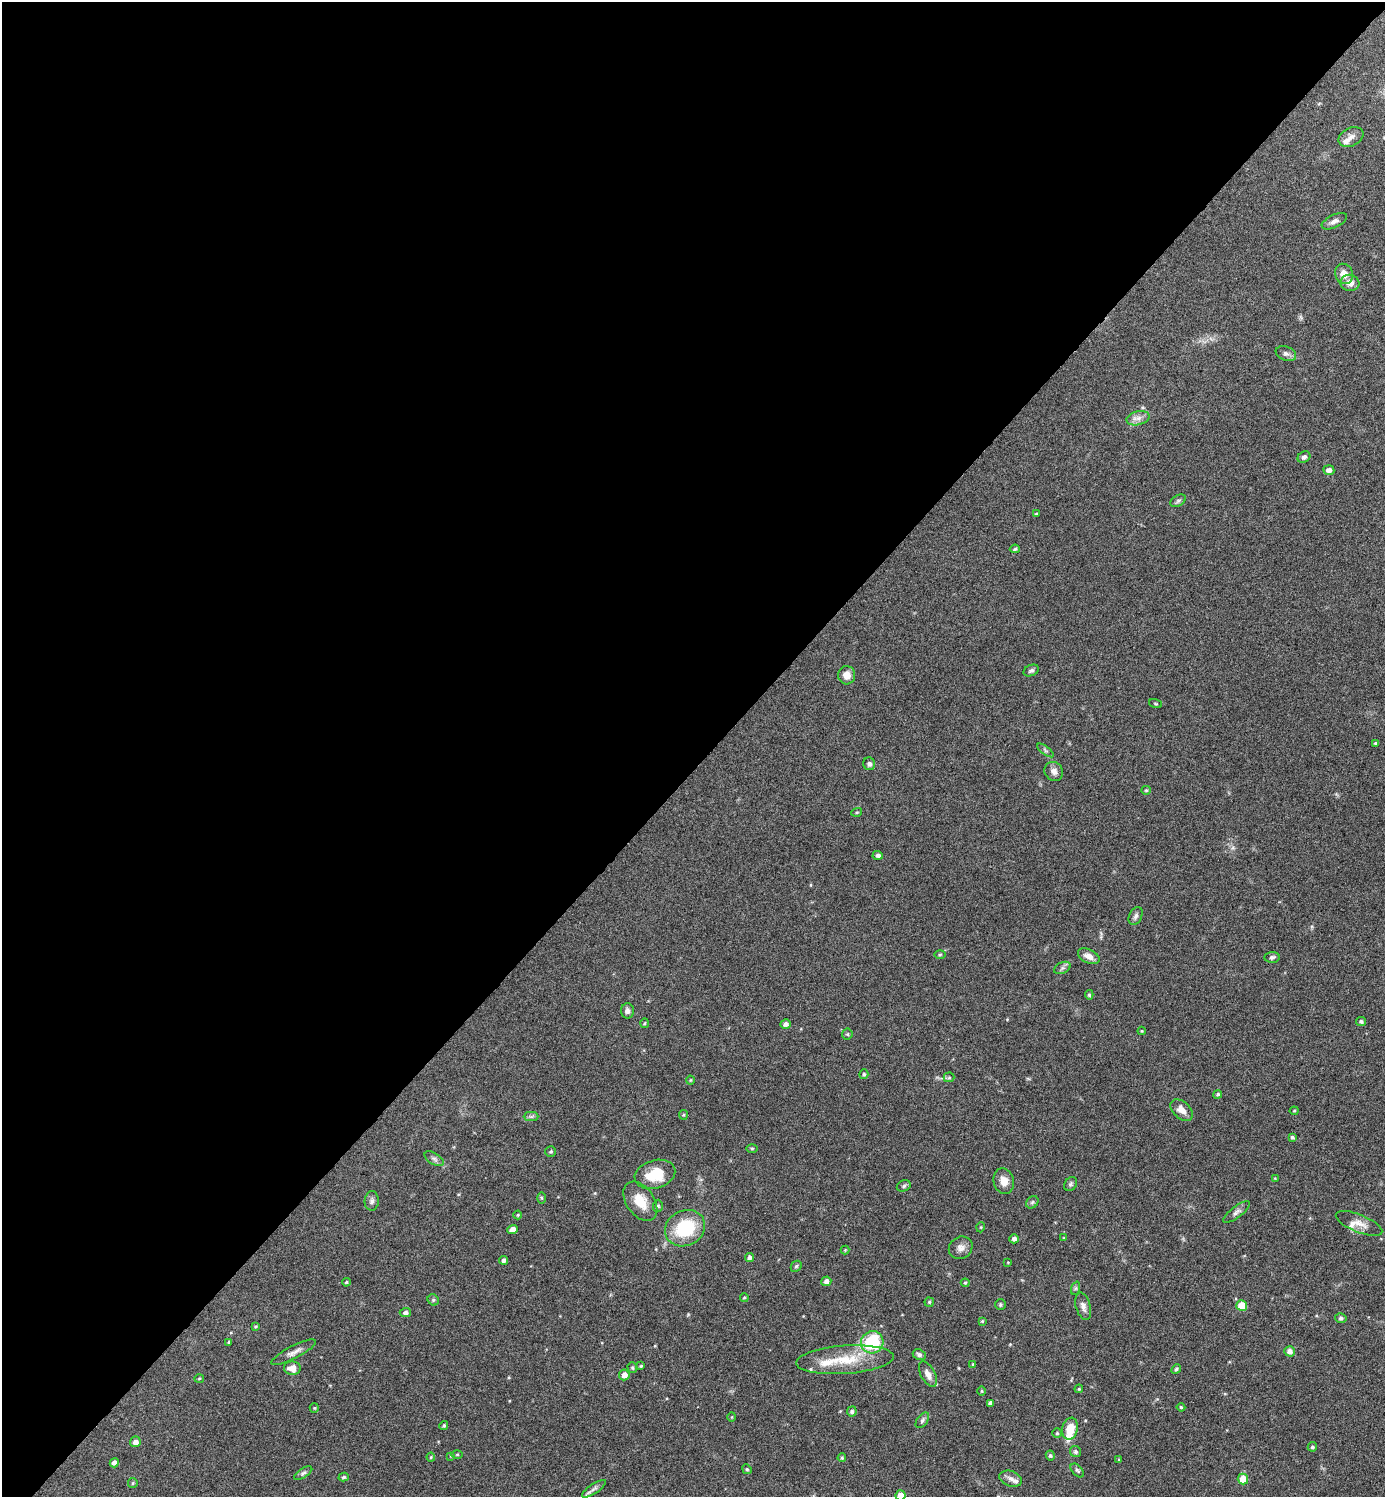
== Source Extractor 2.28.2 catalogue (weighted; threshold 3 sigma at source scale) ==
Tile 2 of 4 x 4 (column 2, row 1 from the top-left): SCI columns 1539-2921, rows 4489-5983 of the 5985 x 5984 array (HDU 1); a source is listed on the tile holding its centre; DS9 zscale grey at full resolution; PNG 1387 x 1499 px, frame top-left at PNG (2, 2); each listed source drawn as its Kron ellipse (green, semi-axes under 4 px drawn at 4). Shown black and unused: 51% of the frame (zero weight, under 4 of 8 exposures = <1% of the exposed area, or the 3 px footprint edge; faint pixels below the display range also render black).
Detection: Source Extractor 2.28.2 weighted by HDU 2 'WHT'; one run over the whole footprint, this tile lists its part. Background 0.121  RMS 0.0053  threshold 0.0215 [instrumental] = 3 sigma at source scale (4.09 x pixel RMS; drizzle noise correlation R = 1.36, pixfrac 0.8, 0.05/0.05 arcsec/px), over >= 5 px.
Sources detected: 134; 7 inside a brighter listed object's ellipse — not listed separately; the other 127 listed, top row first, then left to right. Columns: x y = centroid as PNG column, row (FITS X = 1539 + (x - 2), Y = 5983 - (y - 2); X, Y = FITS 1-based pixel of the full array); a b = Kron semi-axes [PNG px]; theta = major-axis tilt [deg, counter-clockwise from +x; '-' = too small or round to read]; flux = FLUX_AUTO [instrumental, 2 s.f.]
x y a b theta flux
1351 137 13 9 27 2.9
1334 221 13 6 25 2.3
1344 274 10 9 - 4.2
1350 283 9 8 - 3.6
1286 354 10 7 -21 1.7
1138 418 12 7 14 2.7
1304 457 7 5 33 1.5
1329 470 5 5 - 2.3
1178 501 8 5 30 1.1
1036 514 4 3 - 0.46
1015 549 5 4 - 0.73
1031 671 8 5 25 1.3
847 675 9 8 - 3.6
1156 704 6 3 -19 0.47
1375 743 3 2 - 0.55
1045 750 10 3 -36 0.92
869 764 6 6 - 1.2
1054 771 10 9 - 2.4
1146 790 5 4 - 0.57
857 812 5 3 - 0.56
878 855 5 4 - 1.1
1136 916 9 6 64 1.5
940 954 6 4 2 0.56
1089 956 11 6 -24 3.5
1272 957 7 5 5 1.3
1062 968 9 5 25 1.2
1089 995 5 4 - 0.76
627 1011 7 6 - 2
1361 1022 5 4 - 1
644 1023 5 3 - 0.48
786 1024 5 4 - 1.8
1142 1031 4 4 - 0.45
847 1034 5 5 - 0.71
864 1074 5 4 - 0.82
949 1077 5 5 - 0.72
690 1080 4 4 - 0.47
1218 1094 4 4 - 0.89
1182 1110 13 8 -43 4.2
1294 1111 4 4 - 0.48
683 1115 5 4 - 0.52
531 1116 7 4 0 1
1292 1137 4 3 - 0.99
752 1148 6 4 0 0.64
551 1152 5 5 - 0.83
434 1159 11 5 -32 1.5
655 1174 21 14 16 14
1275 1178 4 3 - 0.4
1004 1181 13 10 -75 4.9
1071 1184 7 6 - 1.1
904 1186 7 5 24 0.94
541 1198 6 4 -89 0.61
372 1201 10 7 87 1.7
640 1201 22 14 -55 9.5
1032 1202 7 5 45 1
658 1206 6 5 - 0.86
1237 1212 16 5 37 2
518 1215 4 4 - 0.5
1359 1223 25 8 -22 4.8
981 1227 5 3 - 0.39
685 1228 21 17 27 27
513 1230 5 4 - 4.1
1064 1238 4 4 - 0.44
1014 1239 4 4 - 1.5
961 1248 12 10 34 3
845 1250 4 4 - 0.49
750 1257 4 4 - 1.5
503 1260 4 4 - 1.3
1008 1262 3 3 - 0.37
796 1266 6 5 - 0.73
826 1281 5 5 - 2.2
346 1282 4 3 - 0.63
965 1283 4 4 - 0.57
1076 1288 7 4 71 0.85
744 1298 4 4 - 0.58
433 1300 6 5 - 0.8
929 1302 5 4 - 0.68
1000 1305 5 5 - 0.83
1083 1306 14 7 -74 2.6
1242 1306 5 5 - 12
405 1313 5 4 - 1.4
1341 1318 6 5 - 0.93
982 1321 4 4 - 0.44
256 1326 4 3 - 0.51
229 1342 4 3 - 0.47
872 1342 11 11 - 27
1290 1351 5 5 - 2.7
294 1352 25 6 27 3.1
919 1355 7 5 -24 1.2
845 1360 49 14 4 18
973 1364 4 4 - 0.55
641 1366 4 4 - 0.61
292 1368 8 7 - 4.4
632 1368 5 5 - 0.71
1176 1369 5 4 - 0.98
928 1374 14 7 -62 3.1
624 1375 5 5 - 3.4
199 1378 5 3 - 0.48
1079 1389 4 4 - 0.56
982 1391 5 3 - 0.48
991 1403 4 4 - 1.8
1181 1407 4 4 - 0.61
314 1408 5 4 - 0.58
852 1411 5 5 - 1.2
732 1417 4 3 - 0.4
922 1420 9 5 54 1.2
444 1425 4 4 - 0.76
1070 1429 11 8 77 8.4
1057 1433 5 4 - 0.69
135 1442 5 5 - 2.6
1312 1447 5 4 - 0.83
1075 1452 6 5 - 1.2
457 1454 6 4 1 0.58
1050 1455 5 4 - 0.82
451 1456 4 4 - 0.45
431 1457 4 4 - 0.49
842 1458 4 3 - 0.58
1119 1459 4 3 - 0.48
114 1463 5 4 - 2
747 1469 5 4 - 0.68
1077 1470 8 5 -45 0.96
303 1473 10 4 33 1.2
344 1477 5 4 - 0.83
1011 1479 11 7 -19 2.5
1243 1479 5 5 - 8.4
133 1483 5 5 - 0.56
594 1489 14 5 33 1.8
900 1495 5 5 - 5.1
Isophote crosses this tile's border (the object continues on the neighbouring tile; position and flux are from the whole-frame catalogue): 1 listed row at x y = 900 1495